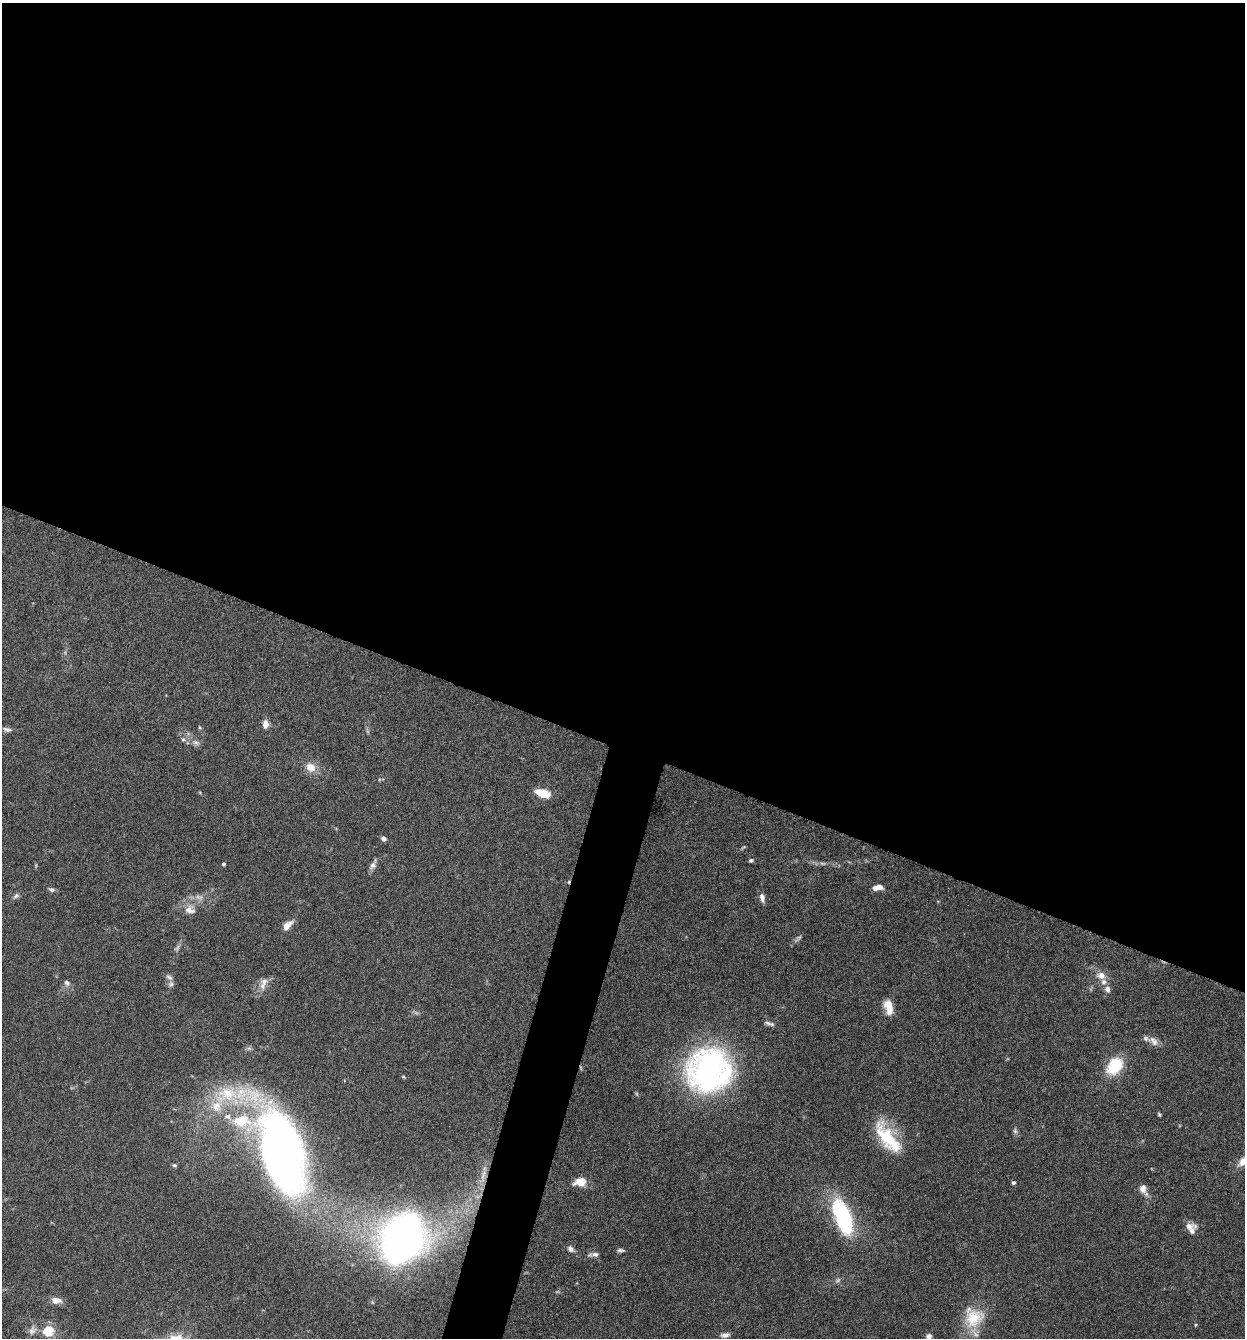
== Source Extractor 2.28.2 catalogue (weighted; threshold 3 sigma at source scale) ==
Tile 3 of 4 x 4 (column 3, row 1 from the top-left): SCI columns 2616-3858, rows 4014-5349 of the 5359 x 5349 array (HDU 1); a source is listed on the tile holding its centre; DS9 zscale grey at full resolution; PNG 1247 x 1340 px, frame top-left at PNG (2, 3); no overlay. Shown black and unused: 58% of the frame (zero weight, under 4 of 8 exposures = <1% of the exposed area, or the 3 px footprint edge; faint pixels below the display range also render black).
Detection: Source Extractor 2.28.2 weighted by HDU 2 'WHT'; one run over the whole footprint, this tile lists its part. Background 0.125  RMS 0.005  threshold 0.0203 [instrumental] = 3 sigma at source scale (4.09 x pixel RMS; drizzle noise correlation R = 1.36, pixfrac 0.8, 0.05/0.05 arcsec/px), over >= 5 px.
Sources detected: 69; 6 too faint to see at this stretch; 2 cosmic-ray / hot-pixel residue — not listed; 8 inside a brighter listed object's ellipse — not listed separately; the other 53 listed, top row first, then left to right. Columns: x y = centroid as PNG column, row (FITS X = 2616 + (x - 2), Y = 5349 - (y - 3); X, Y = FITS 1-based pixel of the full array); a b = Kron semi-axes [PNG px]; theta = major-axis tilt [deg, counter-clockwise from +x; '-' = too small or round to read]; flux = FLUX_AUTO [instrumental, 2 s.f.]
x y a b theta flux
265 724 10 7 89 3.3
7 729 13 6 -12 1.6
183 739 7 6 - 1.1
196 742 12 7 -21 2.2
311 767 14 11 -38 5.4
543 793 17 8 -17 7.6
383 839 7 5 -16 1.2
751 860 5 4 - 0.84
223 864 5 4 - 0.6
372 866 12 7 58 2.2
876 888 6 5 - 3.1
52 889 8 5 -16 1.3
16 896 9 6 36 1.3
762 898 12 6 -77 2.3
190 910 16 12 -9 4.9
287 925 15 8 45 3.8
177 948 10 4 46 1.2
1101 975 13 10 -14 4
169 977 10 6 -38 1.5
67 983 9 7 -47 1.7
263 986 13 8 -88 3
1107 989 10 7 -81 2.1
888 1005 13 12 - 5.1
768 1023 11 5 -19 1.5
1153 1041 17 9 -38 3.3
1115 1066 21 14 50 18
709 1069 36 29 66 160
403 1076 5 4 - 0.51
1159 1115 5 4 - 0.62
228 1117 13 8 -33 3.8
1015 1131 10 5 -89 1.2
888 1138 44 17 -54 24
281 1150 61 27 -59 600
1244 1161 21 9 36 4.9
174 1165 6 4 -14 0.77
483 1176 22 7 86 4.9
580 1182 14 9 12 6.9
1013 1182 5 4 - 0.86
1143 1189 12 9 -87 3.1
843 1217 40 16 -70 48
1189 1226 15 8 11 3.1
403 1238 40 32 55 310
571 1249 10 7 -49 1.9
621 1250 9 4 -2 1.1
595 1254 13 6 -2 1.7
838 1280 8 6 32 1.3
56 1300 9 6 -7 5
973 1317 28 28 - 17
1196 1325 4 3 - 0.46
32 1330 14 9 63 2.9
48 1331 13 12 - 8.7
725 1335 12 6 7 2
929 1336 7 7 - 1.7
Overlapping masked pixels (flux is a lower limit): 1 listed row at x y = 403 1238
Isophote crosses this tile's border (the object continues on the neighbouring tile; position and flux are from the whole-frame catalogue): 2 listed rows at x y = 1244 1161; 929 1336